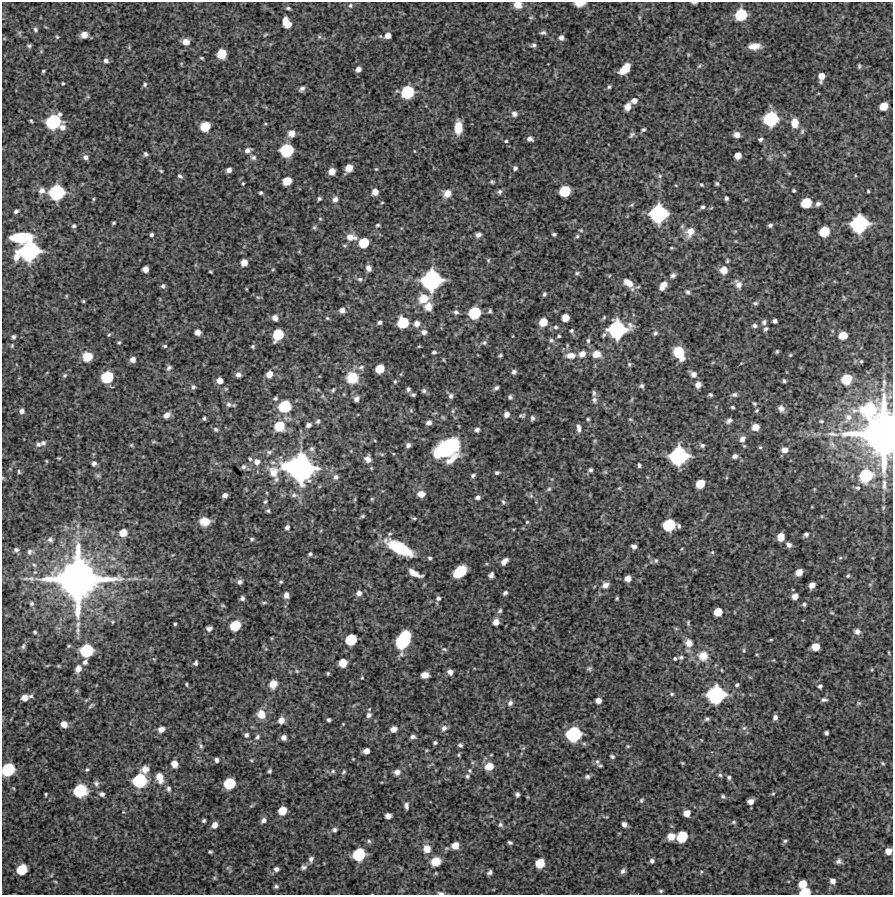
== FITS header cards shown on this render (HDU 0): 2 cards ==
NAXIS1  =                  891 /Length X axis
NAXIS2  =                  893 /Length Y axis

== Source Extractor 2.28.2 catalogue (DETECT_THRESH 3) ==
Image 891 x 893 px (HDU 0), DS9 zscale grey, 1 PNG px = 1 image px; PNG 895 x 897 px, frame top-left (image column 1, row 893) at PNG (2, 2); no overlay
Background 4240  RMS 190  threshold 555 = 3 sigma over >= 5 px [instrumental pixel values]
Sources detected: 499; all 499 listed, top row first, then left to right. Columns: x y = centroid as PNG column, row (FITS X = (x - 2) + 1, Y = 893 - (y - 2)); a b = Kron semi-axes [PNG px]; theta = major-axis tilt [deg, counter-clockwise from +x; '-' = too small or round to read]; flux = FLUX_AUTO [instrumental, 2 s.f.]
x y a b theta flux
580 3 9 4 3 1.3e+05
694 3 7 3 2 2.4e+04
350 5 6 5 - 2.4e+04
518 5 9 7 -6 1.1e+05
288 8 5 3 - 2.0e+04
741 15 9 8 - 5.9e+05
639 17 6 4 89 1.4e+04
287 23 10 6 -62 2.1e+05
35 30 7 5 -59 2.4e+04
543 33 7 5 3 3.0e+04
84 35 6 5 - 1.2e+05
265 35 5 3 - 1.2e+04
388 36 6 5 - 8.9e+04
57 37 5 5 - 1.6e+04
319 37 6 5 - 2.0e+04
561 38 5 5 - 5.2e+04
186 42 7 6 - 8.5e+04
533 45 6 5 - 2.8e+04
29 46 5 3 - 2.0e+04
754 46 11 6 3 1.3e+05
222 54 7 7 - 3.2e+05
688 55 6 3 73 1.3e+04
201 58 4 2 - 1.4e+04
106 60 6 6 - 3.8e+04
699 66 6 4 45 1.7e+04
859 66 6 4 90 2.0e+04
358 69 5 4 - 6.5e+04
625 69 11 6 47 2.5e+05
43 71 3 3 - 1.7e+04
821 76 8 5 80 1.2e+05
63 83 4 3 - 1.5e+04
145 84 6 5 - 2.5e+04
609 87 5 4 - 2.2e+04
302 89 7 5 48 3.4e+04
408 92 9 8 - 7.0e+05
634 101 7 6 - 7.3e+04
884 106 6 6 - 2.1e+05
627 107 6 5 - 1.1e+05
514 114 7 6 - 4.7e+04
771 119 10 9 - 1.0e+06
31 121 3 3 - 1.4e+04
53 122 11 9 40 1.0e+06
795 123 9 7 -84 1.7e+05
265 124 4 3 - 1.1e+04
205 126 7 7 - 3.3e+05
62 127 8 7 - 6.5e+04
458 127 12 6 89 1.8e+05
643 130 5 4 - 2.1e+04
802 131 7 5 88 2.6e+04
292 133 7 6 - 1.1e+05
632 135 8 5 51 2.7e+04
737 135 6 5 - 8.9e+04
530 139 5 4 - 4.8e+04
760 139 5 4 - 2.8e+04
506 141 4 3 - 1.5e+04
247 150 9 6 27 5.2e+04
287 150 9 8 - 7.7e+05
414 151 4 3 - 8.9e+03
146 154 5 5 - 2.7e+04
784 155 5 4 - 1.5e+04
738 156 6 5 - 1.2e+05
85 157 6 6 - 4.7e+04
253 157 8 7 - 4.1e+04
349 168 6 6 - 1.4e+05
515 168 5 5 - 2.8e+04
376 169 4 4 - 1.2e+04
229 170 5 4 - 4.6e+04
161 171 4 3 - 1.5e+04
332 171 6 5 - 1.2e+05
180 176 8 5 -33 2.9e+04
660 176 6 5 - 2.2e+04
287 181 7 6 - 2.3e+05
492 182 5 4 - 1.9e+04
243 183 4 3 - 1.2e+04
717 184 4 3 - 1.9e+04
701 185 4 4 - 1.6e+04
42 190 9 8 - 6.5e+04
794 190 3 3 - 1.9e+04
565 191 8 7 - 4.5e+05
868 191 3 3 - 1.4e+04
56 192 11 10 - 1.1e+06
375 192 6 6 - 8.5e+04
500 192 7 6 - 3.0e+04
261 193 4 3 - 2.0e+04
447 193 9 8 - 1.1e+05
726 198 4 4 - 2.7e+04
93 199 6 4 89 1.4e+04
319 199 4 4 - 2.2e+04
335 199 8 7 - 5.0e+04
382 203 4 2 - 1.0e+04
806 203 8 7 - 3.8e+05
818 204 7 5 36 3.9e+04
703 207 5 5 - 2.7e+04
711 208 6 3 19 1.3e+04
16 211 4 4 - 3.2e+04
658 214 12 11 - 1.5e+06
320 219 5 4 - 1.3e+04
113 223 4 3 - 1.7e+04
859 224 12 11 - 1.5e+06
378 225 5 4 - 1.9e+04
770 225 5 4 - 2.8e+04
74 226 5 5 - 2.6e+04
314 227 6 5 - 1.9e+04
581 230 6 4 -8 1.4e+04
824 231 7 7 - 3.5e+05
690 232 13 10 65 1.4e+05
554 234 4 3 - 2.2e+04
151 235 4 4 - 2.6e+04
478 235 7 6 - 4.4e+04
577 236 6 4 67 1.9e+04
21 237 16 7 3 7.8e+05
351 237 13 7 -7 1.1e+05
364 243 7 7 - 3.5e+05
671 248 4 3 - 1.3e+04
29 251 16 12 23 1.9e+06
488 260 6 5 - 1.8e+04
727 261 5 4 - 1.6e+04
244 262 6 5 - 1.1e+05
368 268 6 5 - 5.6e+04
145 269 5 5 - 8.7e+04
273 269 5 3 - 1.2e+04
724 270 7 7 - 1.6e+05
210 272 4 3 - 1.3e+04
577 273 6 5 - 2.1e+04
673 275 7 6 - 3.3e+04
360 279 7 6 - 3.3e+04
431 280 14 13 - 1.9e+06
628 283 12 8 -37 1.5e+05
738 284 13 8 -60 8.1e+04
663 285 10 6 54 1.2e+05
163 286 6 6 - 2.9e+04
688 292 7 5 -39 3.2e+04
544 294 5 4 - 2.4e+04
66 296 4 4 - 1.3e+04
258 297 5 5 - 1.8e+04
844 297 8 2 -69 1.2e+04
423 299 12 9 20 2.2e+05
83 301 4 3 - 1.5e+04
755 303 7 4 0 2.4e+04
428 307 9 9 - 1.3e+05
342 310 6 6 - 6.2e+04
490 311 5 4 - 2.1e+04
456 312 7 6 - 3.3e+04
474 313 9 8 - 6.2e+05
275 318 7 6 - 6.0e+04
327 318 6 4 -16 1.7e+04
565 318 6 6 - 1.5e+05
775 321 4 4 - 3.7e+04
380 322 5 4 - 3.3e+04
543 322 7 7 - 2.0e+05
764 322 7 6 - 3.3e+04
403 323 8 8 - 4.5e+05
417 324 7 6 - 7.7e+04
754 326 7 5 -2 3.7e+04
556 327 6 6 - 2.8e+04
766 329 6 4 47 2.6e+04
617 330 14 12 22 1.5e+06
571 331 5 4 - 1.9e+04
197 332 5 5 - 8.0e+04
424 332 7 6 - 4.8e+04
655 333 6 5 - 2.6e+04
109 335 6 4 65 1.6e+04
278 335 9 7 60 4.6e+05
843 335 7 6 - 2.2e+05
559 336 4 4 - 1.7e+04
13 337 4 4 - 3.1e+04
551 340 7 6 - 3.0e+04
588 340 7 5 88 2.8e+04
119 342 5 4 - 1.6e+04
484 343 7 5 11 2.7e+04
12 346 5 4 - 1.5e+04
165 346 5 4 - 2.0e+04
253 346 5 4 - 1.9e+04
419 346 5 4 - 1.2e+04
777 351 5 4 - 1.7e+04
434 352 4 4 - 2.6e+04
679 353 14 9 -63 2.6e+05
582 354 9 8 - 8.8e+04
597 354 12 10 -6 1.3e+05
500 355 4 3 - 1.8e+04
571 355 13 8 0 1.1e+05
790 355 4 4 - 1.3e+04
87 357 8 8 - 2.3e+05
133 359 6 6 - 6.7e+04
444 360 5 3 - 1.2e+04
861 361 4 4 - 1.3e+04
629 364 6 5 - 2.1e+04
361 367 9 7 17 4.6e+04
169 368 8 6 46 3.4e+04
380 369 7 6 - 2.5e+05
514 372 6 5 - 3.5e+04
269 374 7 6 - 1.0e+05
693 374 8 6 -41 6.3e+04
65 375 6 5 - 2.3e+04
238 375 6 6 - 5.0e+04
107 377 8 8 - 5.9e+05
352 378 12 11 - 3.1e+05
847 379 8 7 - 3.6e+05
220 381 6 6 - 1.1e+05
395 381 6 4 90 2.0e+04
784 381 4 4 - 2.2e+04
884 383 14 5 88 5.0e+04
698 385 6 6 - 6.5e+04
641 386 6 5 - 2.8e+04
193 387 6 5 - 2.9e+04
496 388 6 4 32 2.9e+04
408 389 6 5 - 3.0e+04
333 390 6 4 69 1.8e+04
424 391 6 6 - 2.8e+04
594 393 8 5 -83 2.9e+04
413 395 5 4 - 2.3e+04
710 395 5 4 - 2.1e+04
734 395 8 6 3 3.3e+04
323 396 6 4 -90 1.7e+04
451 396 7 6 - 3.6e+04
510 397 5 5 - 2.7e+04
275 398 6 5 - 2.3e+04
356 399 6 5 - 5.2e+04
594 400 8 6 -78 3.8e+04
229 404 10 7 -19 4.2e+04
754 404 5 4 - 1.8e+04
285 406 10 9 - 5.5e+05
733 407 3 3 - 1.9e+04
781 408 8 7 - 5.5e+04
869 409 15 10 10 9.1e+05
411 410 5 4 - 1.7e+04
757 410 6 5 - 1.9e+04
22 411 6 5 - 4.5e+04
453 411 6 5 - 2.0e+04
507 414 6 5 - 6.8e+04
167 415 7 6 - 7.8e+04
522 416 7 4 10 2.3e+04
848 417 13 9 67 9.5e+04
204 418 5 3 - 2.1e+04
532 418 5 4 - 2.8e+04
588 419 4 4 - 1.7e+04
630 419 7 4 -30 1.5e+04
318 421 7 5 64 2.5e+04
729 421 8 6 38 3.8e+04
821 421 6 4 -2 1.5e+04
429 422 6 5 - 5.3e+04
308 425 8 6 30 3.9e+04
279 426 9 9 - 3.6e+05
755 427 6 6 - 1.0e+05
579 428 8 5 -81 5.3e+04
216 429 7 6 - 2.6e+04
477 430 6 5 - 3.6e+04
833 434 19 6 -9 8.8e+04
882 434 32 25 -89 7.7e+06
742 439 9 7 61 6.5e+04
154 442 6 4 -17 1.5e+04
43 443 7 6 - 3.9e+04
38 444 7 6 - 3.5e+04
832 444 9 4 -54 3.3e+04
131 445 5 5 - 1.6e+04
408 445 6 5 - 4.0e+04
702 445 6 6 - 3.1e+04
760 447 5 4 - 1.7e+04
448 448 20 11 27 1.7e+06
312 449 7 7 - 3.6e+04
784 450 8 7 - 6.9e+04
269 452 9 6 1 3.5e+04
678 456 12 11 - 1.6e+06
735 456 6 5 - 4.3e+04
59 458 4 3 - 1.3e+04
250 459 6 4 -73 1.9e+04
368 459 9 8 - 7.5e+04
452 459 23 7 39 1.4e+05
46 461 5 3 - 1.1e+04
257 462 8 8 - 8.0e+04
94 463 5 5 - 4.2e+04
639 465 5 4 - 2.5e+04
244 467 7 6 - 2.9e+04
300 468 21 19 -12 3.7e+06
591 470 5 5 - 2.8e+04
19 472 7 4 -74 1.8e+04
273 472 23 13 -70 2.4e+05
497 473 5 4 - 2.3e+04
98 475 8 4 -8 2.2e+04
473 475 5 4 - 2.7e+04
866 476 10 9 - 6.8e+05
336 477 7 7 - 4.2e+04
700 484 7 6 - 2.4e+05
884 485 14 5 -89 4.8e+04
619 488 5 5 - 1.5e+04
858 488 5 4 - 1.6e+04
549 489 5 5 - 2.1e+04
421 494 8 6 0 1.0e+05
225 495 5 4 - 4.7e+04
294 495 8 6 5 4.2e+04
531 496 6 5 - 2.4e+04
478 497 6 5 - 3.2e+04
355 499 6 4 71 1.4e+04
372 499 6 5 - 1.7e+04
265 501 6 4 49 2.1e+04
503 502 7 5 -51 2.3e+04
268 511 4 4 - 2.1e+04
362 516 6 4 26 2.0e+04
414 518 5 4 - 1.7e+04
204 521 9 7 -3 1.8e+05
527 522 4 4 - 1.4e+04
669 525 10 8 7 6.7e+05
287 527 6 5 - 3.6e+04
123 533 7 7 - 1.7e+05
806 534 5 4 - 3.1e+04
781 537 7 6 - 1.5e+05
252 539 5 5 - 2.1e+04
50 540 7 6 - 3.2e+04
789 545 6 5 - 5.3e+04
634 547 5 4 - 4.4e+04
400 548 25 10 -28 7.3e+05
682 548 4 3 - 9.5e+03
16 550 5 4 - 2.3e+04
29 552 7 6 - 3.2e+04
712 552 6 5 - 1.7e+04
310 554 4 4 - 2.5e+04
430 558 5 4 - 2.3e+04
840 558 6 3 19 1.5e+04
656 560 6 5 - 2.1e+04
504 561 8 5 46 7.4e+04
460 571 11 8 40 4.4e+05
799 572 6 5 - 1.3e+05
414 573 14 5 -27 1.2e+05
491 575 6 4 71 4.1e+04
848 576 5 4 - 1.9e+04
628 578 5 5 - 9.5e+04
78 579 35 34 - 8.4e+06
240 582 7 6 - 4.2e+04
281 582 5 4 - 1.9e+04
870 584 6 4 19 1.5e+04
605 585 9 8 - 7.2e+04
812 585 6 5 - 8.2e+04
359 593 7 7 - 5.5e+04
505 593 5 4 - 3.1e+04
286 595 6 5 - 6.7e+04
795 596 5 5 - 9.1e+04
242 598 5 5 - 3.1e+04
438 598 6 5 - 3.1e+04
617 598 4 3 - 1.6e+04
264 602 7 4 8 1.8e+04
32 604 5 5 - 2.1e+04
804 604 5 5 - 2.3e+04
223 605 7 3 -9 1.4e+04
500 611 6 5 - 2.4e+04
718 612 6 6 - 2.0e+05
832 613 6 3 -18 1.4e+04
112 622 6 5 - 1.8e+04
496 622 6 5 - 8.7e+04
688 623 6 4 -85 1.8e+04
175 624 3 3 - 1.8e+04
235 625 8 7 - 4.1e+05
533 628 6 4 -1 1.4e+04
209 629 5 5 - 4.4e+04
676 629 6 4 -1 1.5e+04
78 631 14 6 -88 6.2e+04
857 631 8 7 - 5.3e+04
35 632 4 3 - 1.6e+04
351 640 8 7 - 5.0e+05
403 640 15 9 64 8.1e+05
771 640 6 3 8 1.4e+04
689 643 10 9 - 9.8e+04
23 646 8 5 72 2.5e+04
69 646 5 4 - 1.6e+04
815 647 6 6 - 1.5e+05
444 649 8 5 -10 2.4e+04
86 650 9 8 - 7.2e+05
744 650 6 5 - 1.9e+04
889 653 6 3 -71 1.2e+04
757 654 5 3 - 1.2e+04
703 656 13 13 - 1.8e+05
681 657 6 5 - 2.7e+04
675 658 4 4 - 2.0e+04
85 662 7 5 50 3.7e+04
195 663 5 4 - 2.8e+04
343 663 7 7 - 1.5e+05
78 669 7 6 - 8.7e+04
589 669 6 5 - 2.2e+04
872 670 5 3 - 1.2e+04
297 671 6 5 - 1.8e+04
450 672 5 5 - 6.1e+04
328 673 5 3 - 1.6e+04
425 675 7 5 6 9.3e+04
362 678 3 2 - 1.2e+04
186 684 5 3 - 1.5e+04
273 684 9 8 - 1.2e+05
737 685 6 4 44 2.1e+04
820 686 4 4 - 2.9e+04
672 694 6 5 - 2.1e+04
716 695 12 11 - 1.5e+06
31 696 7 5 -12 2.1e+04
24 698 6 6 - 1.1e+05
824 700 7 4 3 3.0e+04
598 701 5 5 - 8.6e+04
510 703 7 5 67 4.0e+04
859 703 6 5 - 1.9e+04
91 705 10 4 36 2.2e+04
261 714 10 9 - 1.5e+05
369 715 7 6 - 4.7e+04
775 717 5 5 - 4.5e+04
707 719 6 5 - 2.6e+04
281 720 8 7 - 7.9e+04
328 720 4 4 - 2.3e+04
27 723 5 4 - 1.3e+04
64 724 6 6 - 7.2e+04
343 724 4 4 - 9.9e+03
444 728 8 7 - 5.3e+04
744 728 7 5 41 2.6e+04
161 729 7 6 - 7.1e+04
394 729 6 5 - 7.8e+04
826 733 4 4 - 3.1e+04
574 734 10 9 - 1.1e+06
246 735 5 5 - 2.9e+04
257 737 8 5 52 3.4e+04
284 737 5 5 - 5.6e+04
413 737 6 5 - 3.7e+04
435 743 5 4 - 2.1e+04
460 745 6 5 - 2.6e+04
201 746 8 5 -79 3.0e+04
628 746 5 4 - 1.4e+04
523 748 7 4 44 1.8e+04
366 751 5 5 - 8.6e+04
507 754 5 3 - 1.2e+04
458 755 6 4 76 1.6e+04
612 756 5 4 - 2.1e+04
353 759 3 3 - 9.0e+03
216 760 4 4 - 3.6e+04
251 760 5 4 - 1.4e+04
597 762 8 5 -86 3.1e+04
682 763 5 4 - 1.4e+04
883 763 4 4 - 1.4e+04
174 764 6 6 - 1.1e+05
600 765 4 3 - 1.6e+04
489 766 9 8 - 1.4e+05
87 769 6 4 53 2.0e+04
145 769 9 8 - 9.8e+04
8 770 9 8 - 7.3e+05
469 770 6 6 - 2.2e+04
269 771 4 3 - 2.2e+04
333 771 5 5 - 2.2e+04
344 772 6 5 - 2.0e+04
397 772 6 6 - 7.0e+04
720 775 6 5 - 2.2e+04
467 776 6 5 - 2.6e+04
587 777 6 5 - 3.0e+04
729 777 6 5 - 2.4e+04
160 778 13 8 -74 1.4e+05
139 781 10 9 - 8.9e+05
96 783 8 6 -57 3.6e+04
229 783 8 7 - 5.1e+05
13 788 5 3 - 1.2e+04
169 789 8 6 -78 3.4e+04
80 790 9 8 - 7.0e+05
46 794 4 3 - 1.4e+04
102 794 6 5 - 4.0e+04
517 794 5 4 - 3.1e+04
773 794 5 4 - 1.5e+04
723 796 6 5 - 2.6e+04
641 800 6 5 - 2.1e+04
750 801 6 5 - 7.5e+04
406 806 7 4 -84 4.1e+04
282 811 6 6 - 2.1e+05
687 813 6 5 - 1.2e+05
388 816 5 5 - 6.8e+04
263 820 6 5 - 4.3e+04
204 821 4 3 - 2.2e+04
734 822 6 4 15 2.0e+04
624 824 5 4 - 5.7e+04
214 825 6 5 - 8.4e+04
500 825 7 6 - 2.8e+04
334 830 7 6 - 3.0e+04
671 836 7 6 - 1.5e+05
682 837 8 7 - 4.5e+05
369 841 6 6 - 2.3e+04
785 841 6 4 16 2.3e+04
510 842 4 3 - 2.2e+04
455 845 6 6 - 1.5e+05
427 849 8 8 - 1.3e+05
888 851 6 5 - 1.1e+05
210 852 4 3 - 1.9e+04
359 854 9 8 - 6.9e+05
311 859 8 6 69 4.2e+04
436 861 10 8 26 1.9e+05
652 861 5 5 - 3.3e+04
839 861 7 6 - 4.2e+04
540 863 7 6 - 2.8e+05
303 867 8 6 12 3.7e+04
22 869 8 7 - 4.0e+05
276 869 7 6 - 4.2e+04
623 871 8 6 48 4.0e+04
490 872 5 4 - 3.3e+04
701 872 5 5 - 1.9e+04
215 878 6 4 -71 1.5e+04
55 881 6 3 -20 1.2e+04
833 881 6 5 - 6.3e+04
802 884 7 6 - 1.9e+05
276 886 5 5 - 2.6e+04
661 891 5 4 - 2.2e+04
805 892 8 5 8 3.5e+05
440 893 8 4 -9 2.9e+04
At the frame edge (FLAGS 8, measured only in part): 9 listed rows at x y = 580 3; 694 3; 518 5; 882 434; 19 472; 8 770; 888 851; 805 892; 440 893

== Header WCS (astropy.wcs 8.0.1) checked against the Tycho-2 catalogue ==
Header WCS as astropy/WCSLIB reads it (CRVAL/CRPIX/CD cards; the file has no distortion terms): RA---TAN/DEC--TAN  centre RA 23:45:15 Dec -29:47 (356.31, -29.78 deg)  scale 1.01 arcsec/px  FOV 15.0' x 15.0'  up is +1 deg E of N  parity normal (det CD < 0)
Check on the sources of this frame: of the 60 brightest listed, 3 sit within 2.0 arcsec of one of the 3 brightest Tycho-2 stars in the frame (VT <= 11.89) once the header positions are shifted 0.48 arcsec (0.46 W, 0.13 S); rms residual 0.89 arcsec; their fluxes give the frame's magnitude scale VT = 27.51 - 2.5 log10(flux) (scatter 0.16 mag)
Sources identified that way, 3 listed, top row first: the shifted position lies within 2.0 arcsec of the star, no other Tycho-2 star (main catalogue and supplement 1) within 4.0 arcsec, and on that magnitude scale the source's flux lands within +1.5 / -3 mag of the star's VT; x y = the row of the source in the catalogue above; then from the Tycho-2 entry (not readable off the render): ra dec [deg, ICRS J2000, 3 dp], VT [Tycho-2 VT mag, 2 dp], TYC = Tycho-2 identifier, HIP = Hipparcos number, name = IAU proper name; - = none
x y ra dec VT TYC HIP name
882 434 356.171 -29.778 10.14 6987-401-1 - -
300 468 356.359 -29.790 11.89 6987-746-1 - -
78 579 356.431 -29.821 10.20 6987-732-1 117192 -